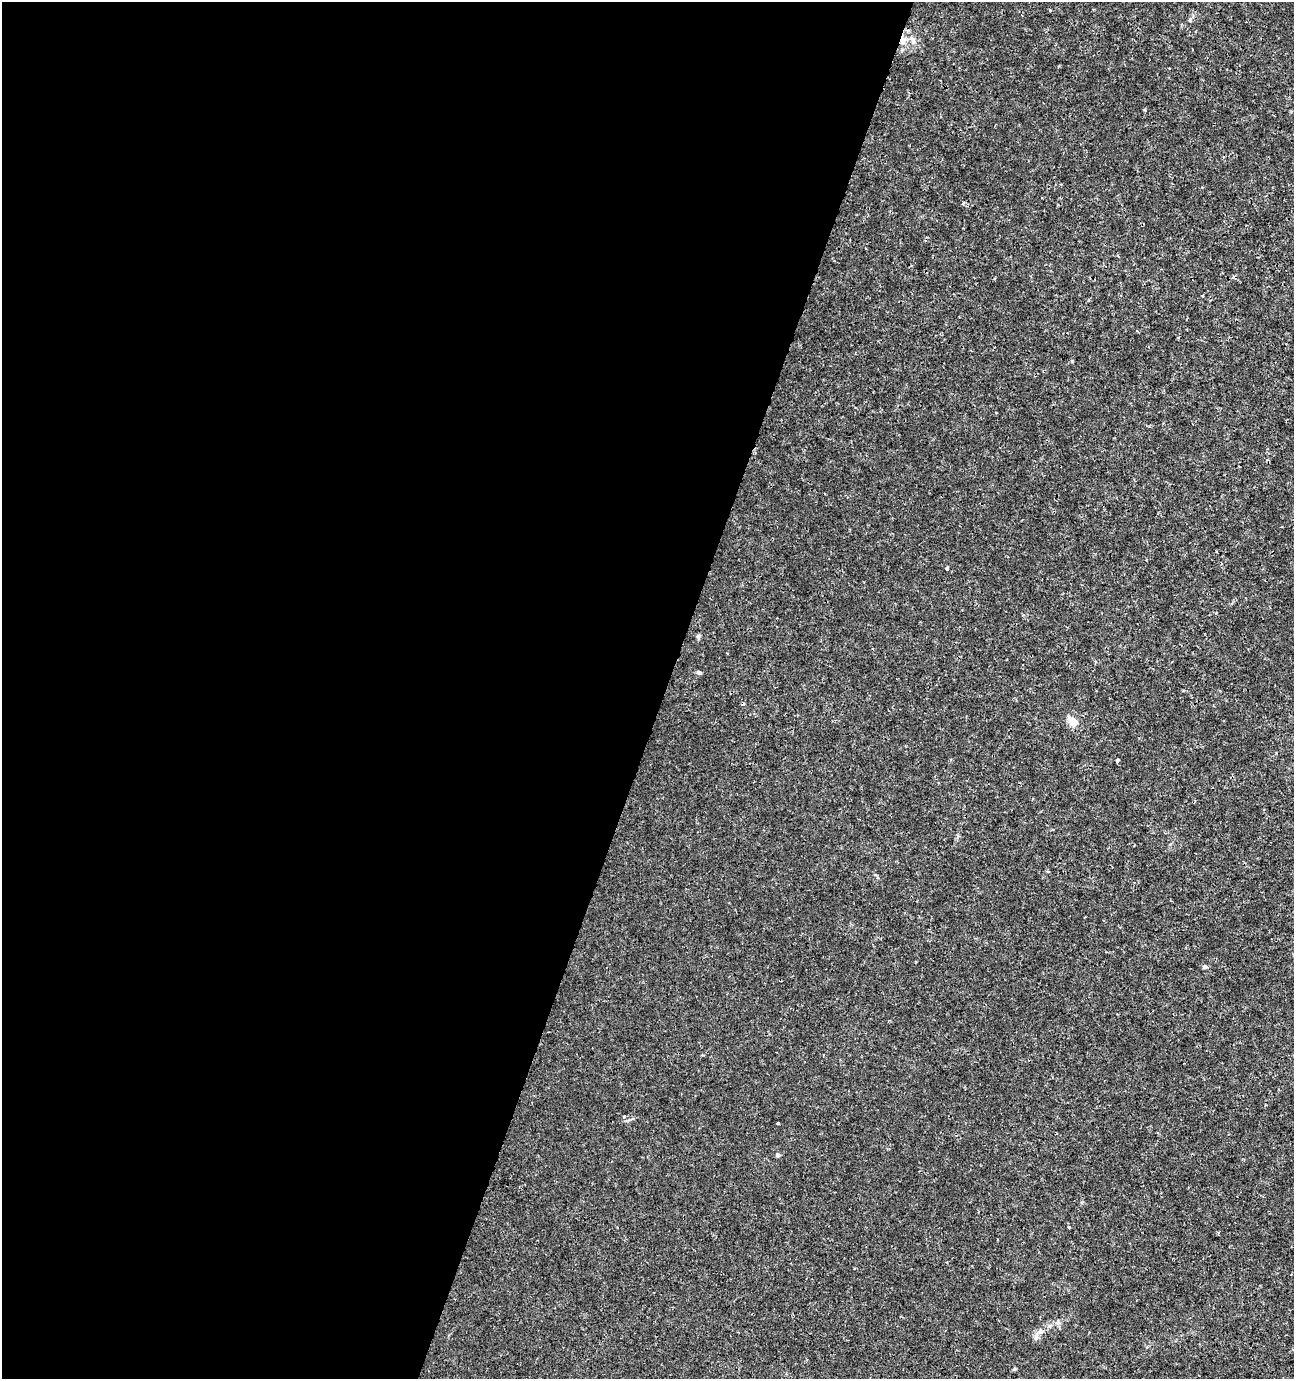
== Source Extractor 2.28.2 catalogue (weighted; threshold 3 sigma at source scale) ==
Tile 5 of 4 x 4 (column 1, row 2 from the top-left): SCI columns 211-1502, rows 2763-4139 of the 5654 x 5517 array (HDU 1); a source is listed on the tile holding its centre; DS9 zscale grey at full resolution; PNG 1296 x 1381 px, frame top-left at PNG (2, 2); no overlay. Shown black and unused: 51% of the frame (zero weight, under 3 of 4 exposures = <1% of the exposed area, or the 3 px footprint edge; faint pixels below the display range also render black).
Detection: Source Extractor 2.28.2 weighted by HDU 2 'WHT'; one run over the whole footprint, this tile lists its part. Background 0.0017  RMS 0.001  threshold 0.00448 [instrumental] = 3 sigma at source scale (4.5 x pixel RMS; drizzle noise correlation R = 1.50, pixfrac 1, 0.0396/0.0396 arcsec/px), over >= 5 px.
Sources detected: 13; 2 cosmic-ray / hot-pixel residue — not listed; the other 11 listed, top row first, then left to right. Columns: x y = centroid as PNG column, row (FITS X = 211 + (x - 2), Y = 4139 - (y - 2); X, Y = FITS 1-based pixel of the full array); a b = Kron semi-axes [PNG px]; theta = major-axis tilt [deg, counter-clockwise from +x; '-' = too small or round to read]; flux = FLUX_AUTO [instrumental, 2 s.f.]
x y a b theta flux
903 41 11 7 87 0.62
1169 68 2 2 - 0.066
947 568 3 3 - 0.68
699 672 6 5 - 0.21
1073 722 7 6 - 2
1118 760 3 3 - 0.23
1205 967 6 5 - 0.2
624 1117 4 3 - 0.34
778 1155 6 5 - 0.17
1069 1227 3 3 - 0.22
1039 1332 9 5 23 0.35
Overlapping masked pixels (flux is a lower limit): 1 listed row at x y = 903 41
Unlisted compact peaks at least as high as the median listed source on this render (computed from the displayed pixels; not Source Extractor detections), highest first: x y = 1014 1369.